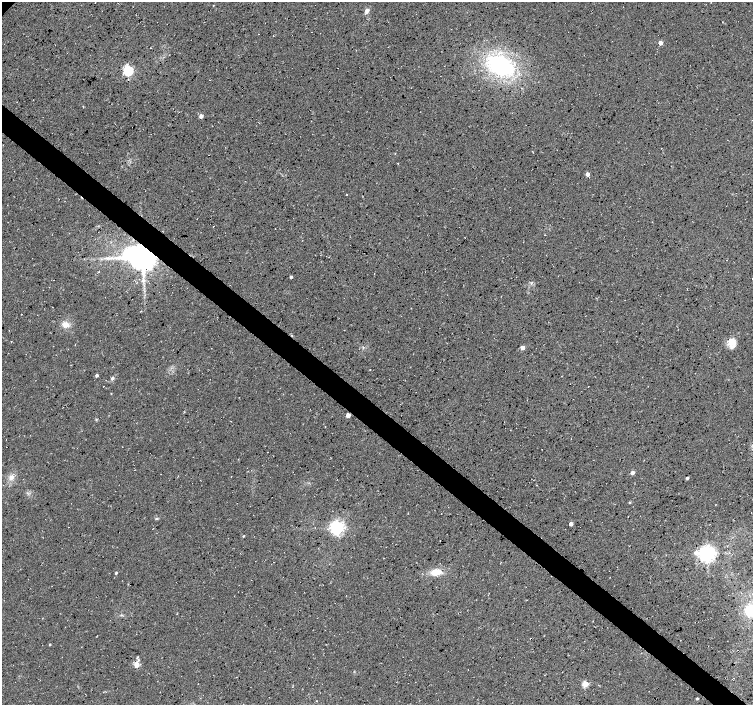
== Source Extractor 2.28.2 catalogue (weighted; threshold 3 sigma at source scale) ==
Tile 6 of 4 x 4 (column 2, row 2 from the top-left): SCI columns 1507-3007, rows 3046-4451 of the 6008 x 6025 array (HDU 1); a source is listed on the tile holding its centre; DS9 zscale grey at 2 x 2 block average (1 PNG px = mean of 2 x 2 image px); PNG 755 x 707 px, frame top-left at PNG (2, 2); no overlay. Shown black and unused: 4% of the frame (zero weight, under 3 of 4 exposures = <1% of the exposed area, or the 3 px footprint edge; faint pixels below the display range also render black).
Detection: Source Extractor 2.28.2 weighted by HDU 2 'WHT'; one run over the whole footprint, this tile lists its part. Background 0.0552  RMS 0.0068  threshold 0.0305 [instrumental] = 3 sigma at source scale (4.5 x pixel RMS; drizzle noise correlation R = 1.50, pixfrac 1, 0.0396/0.0396 arcsec/px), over >= 5 px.
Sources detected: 36; all 36 listed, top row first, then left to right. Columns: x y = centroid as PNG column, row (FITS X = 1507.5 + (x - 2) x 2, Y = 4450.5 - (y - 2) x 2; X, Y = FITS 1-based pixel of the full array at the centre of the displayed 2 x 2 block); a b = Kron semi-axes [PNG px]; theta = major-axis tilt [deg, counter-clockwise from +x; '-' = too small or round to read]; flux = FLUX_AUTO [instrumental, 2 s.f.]
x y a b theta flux
213 5 2 2 - 0.56
367 11 6 4 64 6.4
660 43 3 3 - 13
500 65 30 21 -31 180
128 71 4 4 - 180
201 116 3 3 - 7.8
587 174 3 3 - 11
346 195 2 2 - 0.74
213 226 2 2 - 0.98
142 257 8 6 -10 3000
291 277 3 2 - 2.3
66 325 8 6 7 11
732 343 12 9 -76 16
363 347 3 2 - 1.3
522 347 3 3 - 9.2
96 375 3 3 - 3.8
112 378 6 4 52 3
348 415 3 3 - 18
267 452 2 2 - 0.5
632 473 3 3 - 9.3
11 478 9 5 46 7.9
687 478 2 2 - 3.3
536 485 2 2 - 0.65
629 502 3 2 - 1.3
157 518 4 3 - 1.7
571 524 3 2 - 9.6
337 528 4 4 - 520
243 536 2 2 - 1.2
707 554 5 4 - 770
436 572 12 7 8 21
116 573 2 2 - 2.6
749 610 10 10 - 45
50 645 2 2 - 1.3
136 665 7 6 - 8.4
585 684 3 3 - 45
697 699 2 2 - 2
Overlapping masked pixels (flux is a lower limit): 2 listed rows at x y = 142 257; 348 415
Isophote crosses this tile's border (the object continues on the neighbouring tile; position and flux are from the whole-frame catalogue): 1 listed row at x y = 749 610
Diffuse or blended objects may show on this block-average render without a row.